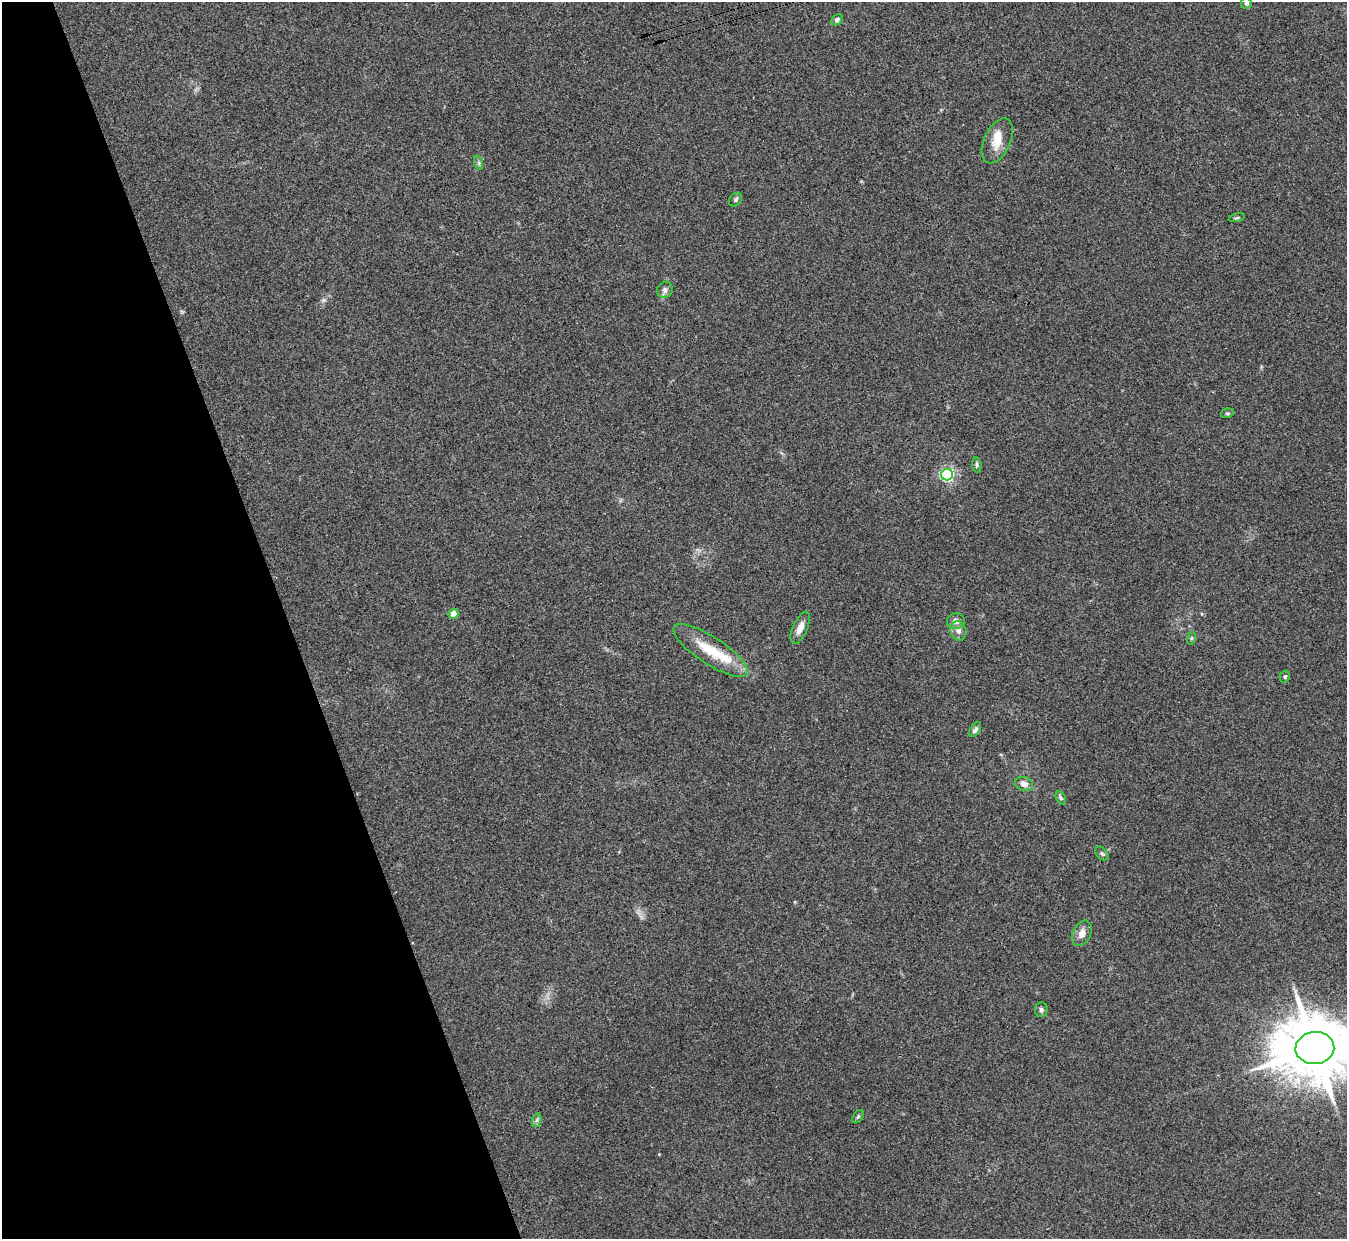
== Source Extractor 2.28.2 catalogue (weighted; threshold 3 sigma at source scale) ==
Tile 5 of 4 x 4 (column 1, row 2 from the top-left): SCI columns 10-1354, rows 2632-3868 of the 5402 x 5386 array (HDU 1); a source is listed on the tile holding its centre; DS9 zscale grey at full resolution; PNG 1349 x 1241 px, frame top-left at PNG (2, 2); each listed source drawn as its Kron ellipse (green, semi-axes under 4 px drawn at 4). Shown black and unused: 21% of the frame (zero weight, under 3 of 4 exposures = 1% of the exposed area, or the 3 px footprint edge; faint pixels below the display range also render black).
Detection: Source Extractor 2.28.2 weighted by HDU 2 'WHT'; one run over the whole footprint, this tile lists its part. Background 0.0565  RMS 0.0051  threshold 0.0227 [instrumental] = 3 sigma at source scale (4.5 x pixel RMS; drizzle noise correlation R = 1.50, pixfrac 1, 0.05/0.05 arcsec/px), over >= 5 px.
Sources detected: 28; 2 inside a brighter listed object's ellipse — not listed separately; the other 26 listed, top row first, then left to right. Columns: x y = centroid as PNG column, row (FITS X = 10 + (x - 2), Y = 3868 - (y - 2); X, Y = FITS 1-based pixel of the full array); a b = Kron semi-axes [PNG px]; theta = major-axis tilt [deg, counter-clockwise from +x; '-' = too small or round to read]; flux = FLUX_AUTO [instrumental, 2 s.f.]
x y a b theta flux
1246 3 5 5 - 1.2
837 20 6 5 - 1.3
997 141 24 13 65 8.1
479 163 7 4 -72 0.9
735 200 7 6 - 1.1
1237 218 8 3 13 0.66
665 290 8 7 - 1.9
1227 413 6 5 - 0.74
977 465 7 4 -86 0.98
947 475 6 5 - 100
453 614 5 4 - 5.6
956 621 9 7 5 3
800 628 17 7 66 4.3
958 631 9 8 - 2.4
1192 638 6 4 70 0.76
710 650 43 13 -33 17
1285 677 6 5 - 0.88
975 730 8 5 57 1.6
1024 784 9 7 -19 3.2
1061 798 7 4 -63 0.95
1102 853 8 5 -48 0.86
1082 933 13 8 64 3.6
1041 1010 7 6 - 1.3
1315 1048 19 16 6 4600
858 1117 7 5 56 0.8
537 1120 7 4 71 1.1
Isophote crosses this tile's border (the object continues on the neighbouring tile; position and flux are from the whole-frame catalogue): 2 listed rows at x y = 1246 3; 1315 1048